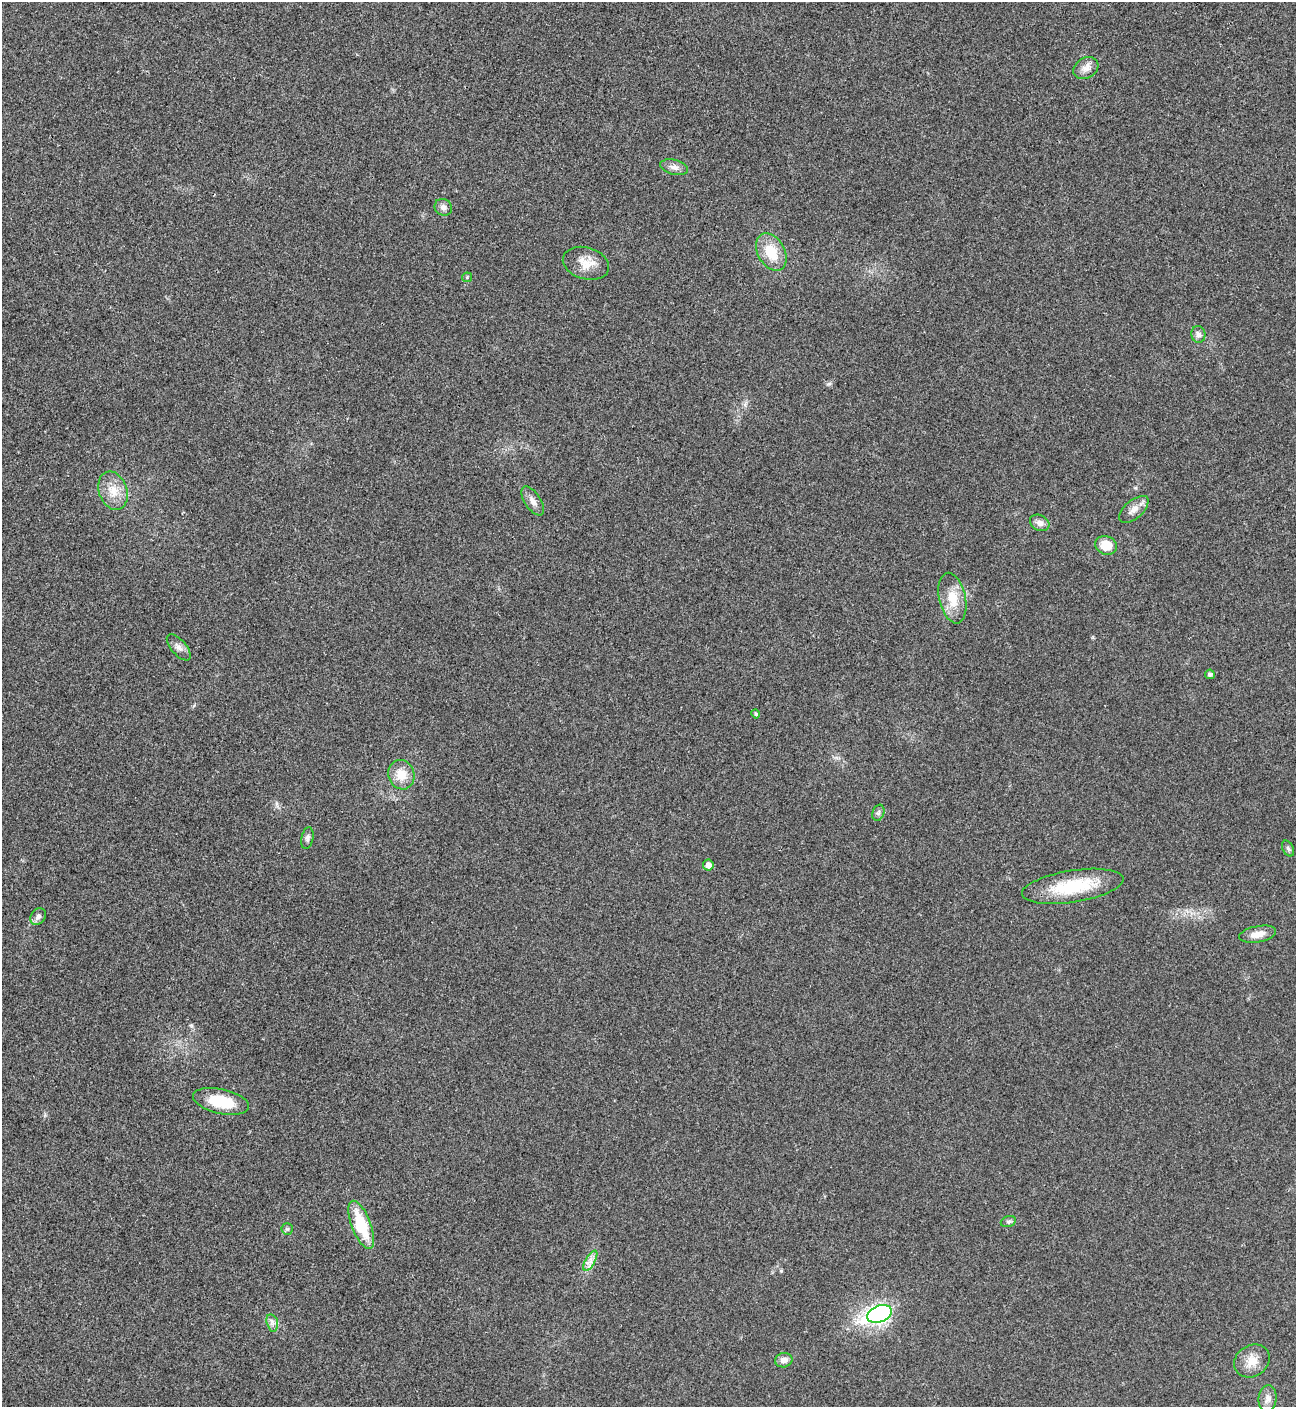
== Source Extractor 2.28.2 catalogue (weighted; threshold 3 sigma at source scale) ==
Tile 11 of 4 x 4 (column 3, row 3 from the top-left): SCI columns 2882-4175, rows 1411-2815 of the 5625 x 5635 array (HDU 1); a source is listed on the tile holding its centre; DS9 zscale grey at full resolution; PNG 1298 x 1409 px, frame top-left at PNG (2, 2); each listed source drawn as its Kron ellipse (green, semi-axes under 4 px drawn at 4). Shown black and unused: <1% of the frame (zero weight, under 3 of 4 exposures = <1% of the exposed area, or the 3 px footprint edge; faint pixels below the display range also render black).
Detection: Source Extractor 2.28.2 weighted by HDU 2 'WHT'; one run over the whole footprint, this tile lists its part. Background 0.0197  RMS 0.0056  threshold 0.025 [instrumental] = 3 sigma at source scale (4.5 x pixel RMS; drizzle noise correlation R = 1.50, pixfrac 1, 0.05/0.05 arcsec/px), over >= 5 px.
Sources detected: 34; all 34 listed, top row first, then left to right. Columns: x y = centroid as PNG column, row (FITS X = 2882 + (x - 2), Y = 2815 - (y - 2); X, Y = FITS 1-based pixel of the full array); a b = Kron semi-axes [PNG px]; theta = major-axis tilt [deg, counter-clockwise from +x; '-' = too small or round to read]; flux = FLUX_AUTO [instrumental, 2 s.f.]
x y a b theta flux
1086 68 13 10 30 3.9
674 167 14 7 -13 3.1
443 207 9 8 - 2.6
771 252 20 13 -61 15
586 263 24 16 -16 8.7
467 277 5 5 - 0.67
1198 334 8 7 - 2.4
113 491 20 14 -71 9.4
533 501 16 8 -57 3.4
1134 509 18 9 41 4.5
1040 523 10 7 -29 3.1
1106 545 11 9 -21 9.2
952 598 26 13 -78 12
179 647 16 7 -49 3.1
1210 674 5 4 - 1.6
756 714 4 4 - 0.96
401 775 15 13 -72 9
878 813 8 5 72 1.3
307 838 11 6 79 1.7
1288 849 8 5 -62 1.3
708 865 5 5 - 3.6
1073 886 51 16 9 29
38 917 9 7 57 2.5
1258 934 19 8 10 5.8
221 1101 29 12 -13 20
1008 1222 8 5 17 1.2
361 1225 25 9 -69 25
287 1229 6 6 - 1
590 1261 11 4 60 2.7
880 1314 13 8 19 150
272 1323 9 5 -75 2.1
784 1360 9 7 13 3.2
1252 1361 18 15 33 8.1
1267 1399 13 9 83 3.6